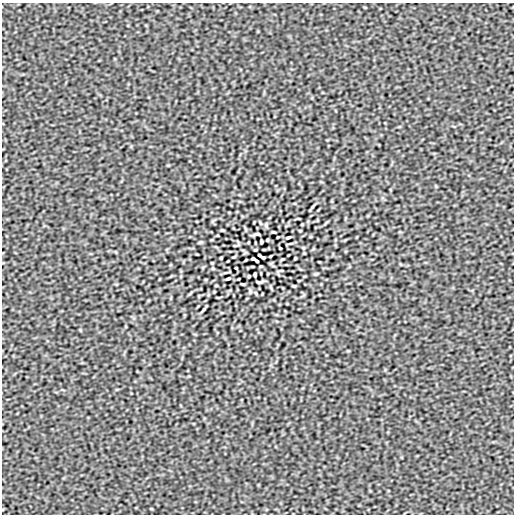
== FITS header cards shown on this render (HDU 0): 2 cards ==
NAXIS1  =                  512
NAXIS2  =                  512

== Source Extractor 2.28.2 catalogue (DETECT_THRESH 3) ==
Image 512 x 512 px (HDU 0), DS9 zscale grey, 1 PNG px = 1 image px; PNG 516 x 516 px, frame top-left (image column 1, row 512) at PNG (2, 3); no overlay
Background -4.69e-08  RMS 7.7e-06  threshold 2.32e-05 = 3 sigma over >= 5 px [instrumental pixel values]
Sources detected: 37; all 37 listed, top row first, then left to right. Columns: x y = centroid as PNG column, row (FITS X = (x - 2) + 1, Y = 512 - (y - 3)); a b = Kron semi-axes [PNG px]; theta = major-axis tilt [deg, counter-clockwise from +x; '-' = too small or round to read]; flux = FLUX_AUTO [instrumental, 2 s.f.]
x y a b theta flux
313 206 10 3 54 7.9e-04
260 223 5 3 - 4.9e-04
326 223 8 3 45 5.3e-04
223 230 4 2 - 4.9e-04
300 231 3 2 - 3.9e-04
273 232 5 2 - 5.1e-04
257 234 7 2 8 8.0e-04
288 237 4 2 - 6.9e-04
267 240 3 2 - 4.7e-04
200 242 7 3 8 5.8e-04
261 242 4 3 - 6.4e-04
280 248 3 2 - 4.3e-04
255 250 3 2 - 3.9e-04
304 253 3 2 - 3.7e-04
259 255 4 2 - 4.8e-04
234 257 5 2 - 4.4e-04
263 257 4 2 - 6.1e-04
221 258 3 2 - 5.0e-04
295 258 3 2 - 5.0e-04
253 259 4 2 - 6.1e-04
282 259 5 2 - 4.4e-04
246 260 3 2 - 3.8e-04
257 261 4 2 - 4.8e-04
261 266 3 2 - 3.9e-04
236 268 3 2 - 4.3e-04
213 269 5 3 - 4.3e-04
255 274 4 3 - 6.4e-04
316 274 7 3 8 5.8e-04
249 276 3 2 - 4.7e-04
228 279 4 2 - 6.9e-04
259 282 7 2 8 8.0e-04
243 284 5 2 - 5.1e-04
216 285 3 2 - 3.9e-04
293 286 4 2 - 4.9e-04
190 293 8 3 45 5.2e-04
256 293 5 3 - 4.9e-04
203 310 9 3 52 7.7e-04